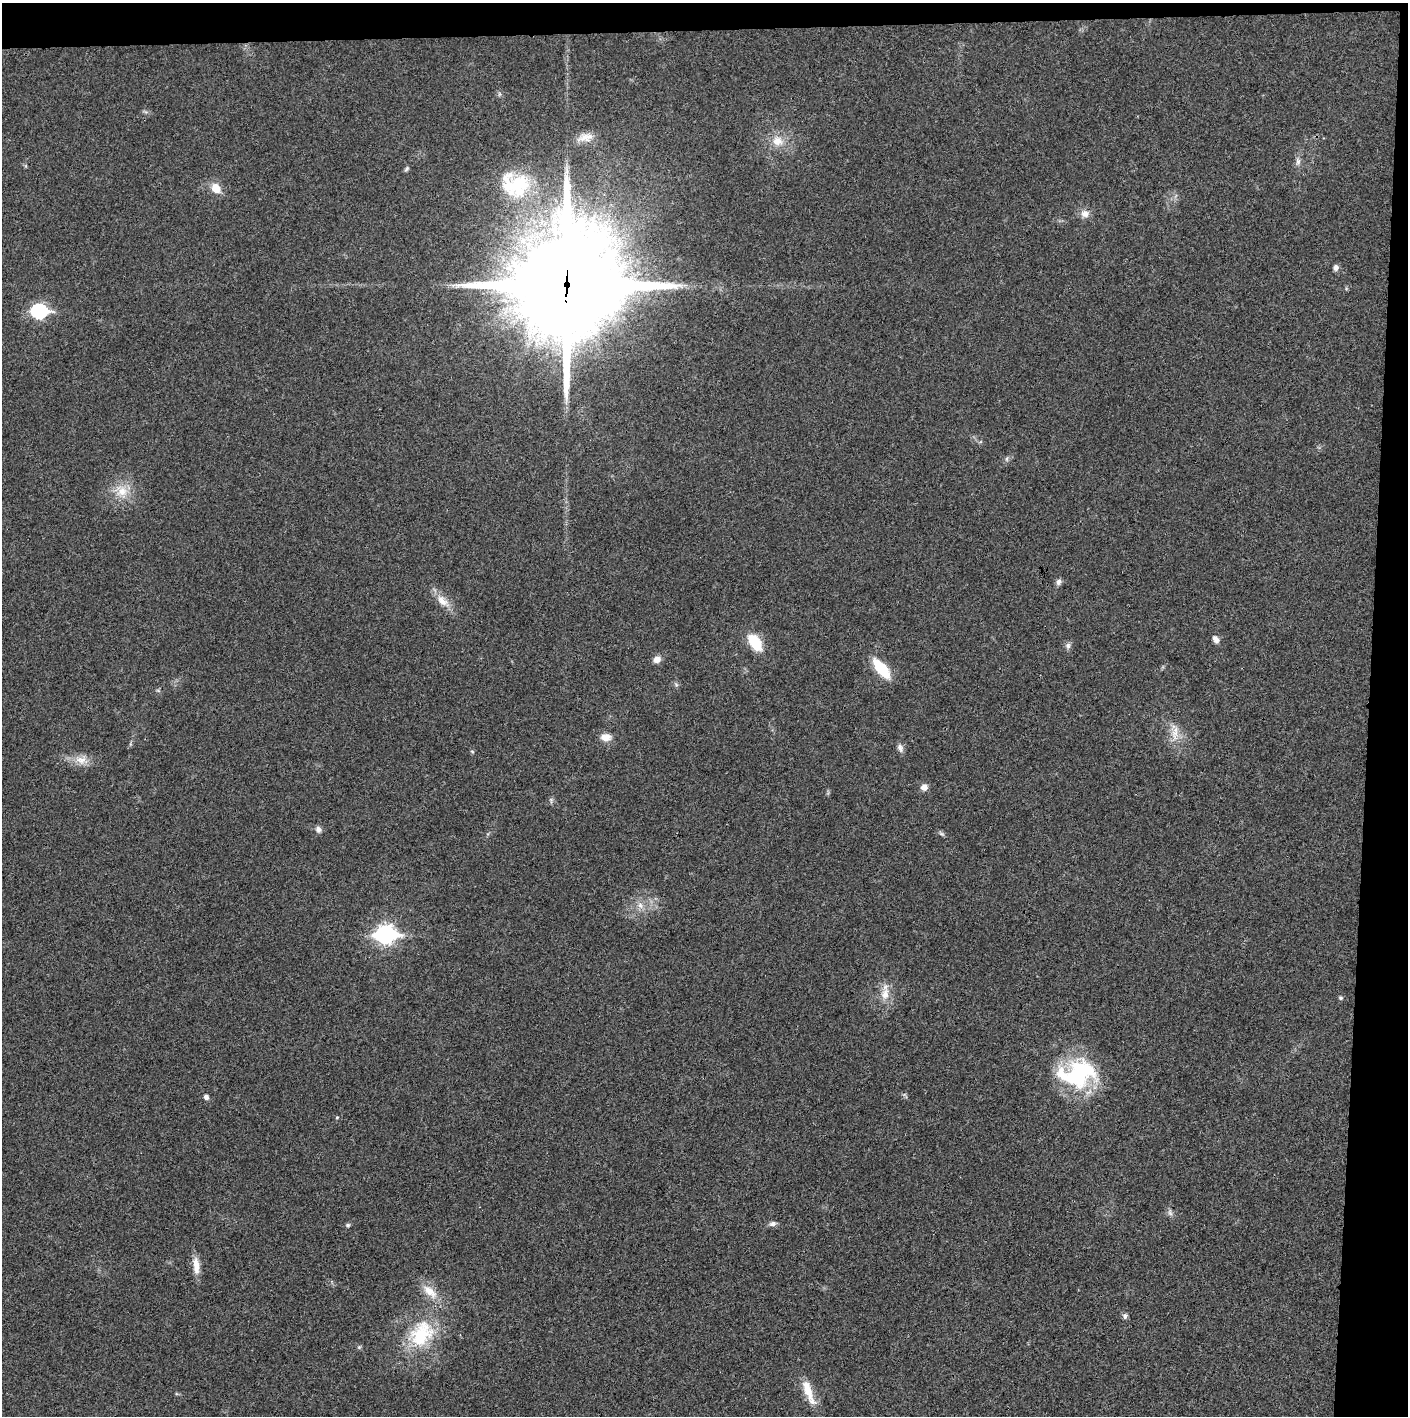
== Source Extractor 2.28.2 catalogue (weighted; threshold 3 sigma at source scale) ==
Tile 3 of 3 x 3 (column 3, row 1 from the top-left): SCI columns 2815-4220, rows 2832-4245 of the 4222 x 4245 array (HDU 1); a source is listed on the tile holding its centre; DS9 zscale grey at full resolution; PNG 1410 x 1418 px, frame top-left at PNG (2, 3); no overlay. Shown black and unused: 5% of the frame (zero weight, under 3 of 4 exposures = <1% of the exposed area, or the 3 px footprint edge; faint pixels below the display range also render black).
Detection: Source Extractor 2.28.2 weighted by HDU 2 'WHT'; one run over the whole footprint, this tile lists its part. Background 0.0189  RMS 0.0041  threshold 0.0185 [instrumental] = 3 sigma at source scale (4.5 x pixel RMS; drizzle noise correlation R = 1.50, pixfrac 1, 0.05/0.05 arcsec/px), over >= 5 px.
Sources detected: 46; all 46 listed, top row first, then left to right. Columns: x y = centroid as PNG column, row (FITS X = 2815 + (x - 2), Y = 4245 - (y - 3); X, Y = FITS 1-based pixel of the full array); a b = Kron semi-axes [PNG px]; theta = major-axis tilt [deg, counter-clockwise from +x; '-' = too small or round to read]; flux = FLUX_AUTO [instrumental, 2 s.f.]
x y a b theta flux
499 94 6 4 90 0.71
585 137 23 12 11 5
777 141 15 13 -20 6.1
1298 162 12 6 -89 1.8
407 169 8 5 46 0.77
515 185 41 33 -16 28
216 188 15 11 -53 5
1085 213 12 11 - 3.1
1336 267 7 6 - 1.6
567 285 38 36 58 9200
39 311 8 7 - 73
1007 459 8 4 82 0.8
121 491 22 17 -41 9
1059 582 8 7 - 1.5
443 601 23 11 -42 5.5
1216 639 10 7 -60 2
755 642 21 12 -57 12
1068 646 9 7 -85 1.4
657 659 9 7 36 2.8
881 669 18 8 -50 20
676 684 6 4 -20 0.69
1175 733 24 12 -90 6.6
606 737 14 10 -3 3.7
900 748 12 7 -67 1.7
472 751 5 3 - 0.43
82 760 19 13 -6 5.5
924 787 8 7 - 2.6
551 800 8 5 -76 0.82
318 829 8 7 - 1.7
941 834 9 4 -35 0.88
640 905 10 7 -69 2.5
385 934 10 8 2 160
885 994 20 11 81 5.8
1341 998 5 5 - 0.74
1077 1074 44 30 7 47
206 1097 7 6 - 1.3
337 1117 4 4 - 0.4
1170 1213 9 6 -70 1.3
772 1224 10 6 12 1.5
348 1225 6 5 - 0.75
196 1265 22 8 -85 4.8
430 1291 25 11 -41 7.2
1125 1316 7 6 - 1.2
421 1334 41 31 52 30
359 1347 6 4 45 0.59
808 1392 39 10 -69 8.8
Overlapping masked pixels (flux is a lower limit): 1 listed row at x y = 567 285